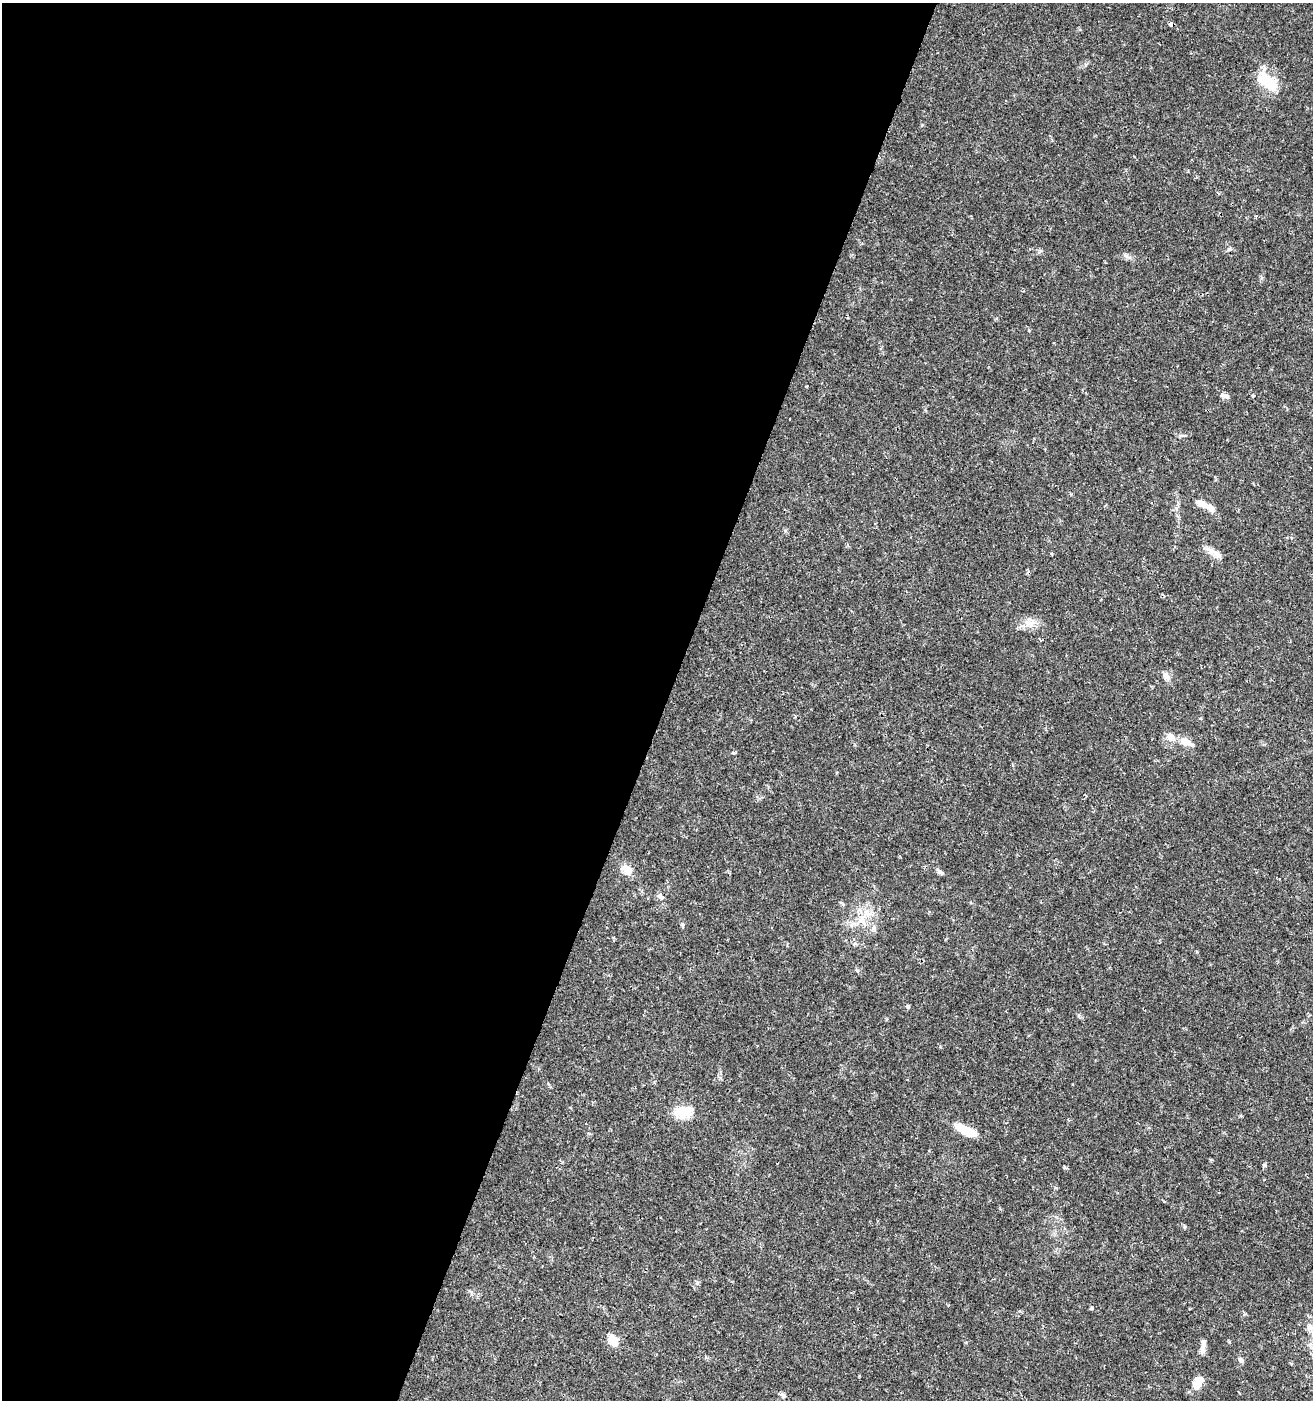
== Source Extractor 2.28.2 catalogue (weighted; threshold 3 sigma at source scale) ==
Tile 5 of 4 x 4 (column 1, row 2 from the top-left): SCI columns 281-1591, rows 2802-4199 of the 5735 x 5611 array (HDU 1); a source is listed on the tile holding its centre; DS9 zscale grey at full resolution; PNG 1315 x 1402 px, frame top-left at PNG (2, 3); no overlay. Shown black and unused: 51% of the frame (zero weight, under 2 of 3 exposures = <1% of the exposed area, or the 3 px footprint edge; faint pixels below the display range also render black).
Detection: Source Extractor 2.28.2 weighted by HDU 2 'WHT'; one run over the whole footprint, this tile lists its part. Background 0.0352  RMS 0.0032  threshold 0.0142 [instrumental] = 3 sigma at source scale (4.5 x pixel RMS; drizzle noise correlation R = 1.50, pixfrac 1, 0.0396/0.0396 arcsec/px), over >= 5 px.
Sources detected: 34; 1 inside a brighter object's white glare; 1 cosmic-ray / hot-pixel residue — not listed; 4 inside a brighter listed object's ellipse — not listed separately; the other 28 listed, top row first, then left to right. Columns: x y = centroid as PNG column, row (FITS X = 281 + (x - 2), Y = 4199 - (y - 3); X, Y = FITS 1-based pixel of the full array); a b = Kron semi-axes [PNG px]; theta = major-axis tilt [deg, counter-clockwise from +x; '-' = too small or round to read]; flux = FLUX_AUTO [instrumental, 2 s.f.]
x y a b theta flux
1171 24 4 3 - 2.1
1267 82 33 15 -39 8.5
1230 249 6 5 - 0.54
1221 395 6 5 - 0.99
1253 396 4 3 - 0.34
1201 504 15 9 -28 2.3
1212 552 16 10 -17 2.5
1030 624 18 8 19 3.1
1040 639 4 2 - 0.29
1166 676 13 7 -59 1.4
1185 742 17 9 -18 3
734 753 5 3 - 0.54
627 870 17 11 -56 2.7
940 872 11 5 -41 0.79
660 896 10 6 -36 1.2
868 913 15 9 -47 3.7
860 921 18 7 -20 3.2
683 925 6 4 90 0.43
680 1112 25 14 -28 5.5
966 1130 24 8 -25 7.4
1185 1227 5 3 - 0.33
1092 1308 5 3 - 0.32
1310 1328 11 10 - 2.1
612 1340 15 10 -61 3.4
1203 1344 14 7 84 1.6
1241 1360 9 5 -51 0.76
1198 1382 17 10 59 4
783 1395 8 6 -29 0.87
Overlapping masked pixels (flux is a lower limit): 1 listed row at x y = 1171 24
Isophote crosses this tile's border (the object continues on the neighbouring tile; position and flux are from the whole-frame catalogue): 1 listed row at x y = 1310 1328
Unlisted compact peaks at least as high as the median listed source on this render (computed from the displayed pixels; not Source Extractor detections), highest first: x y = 908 1007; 922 125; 697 1283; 720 1078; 1079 1016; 1126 256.